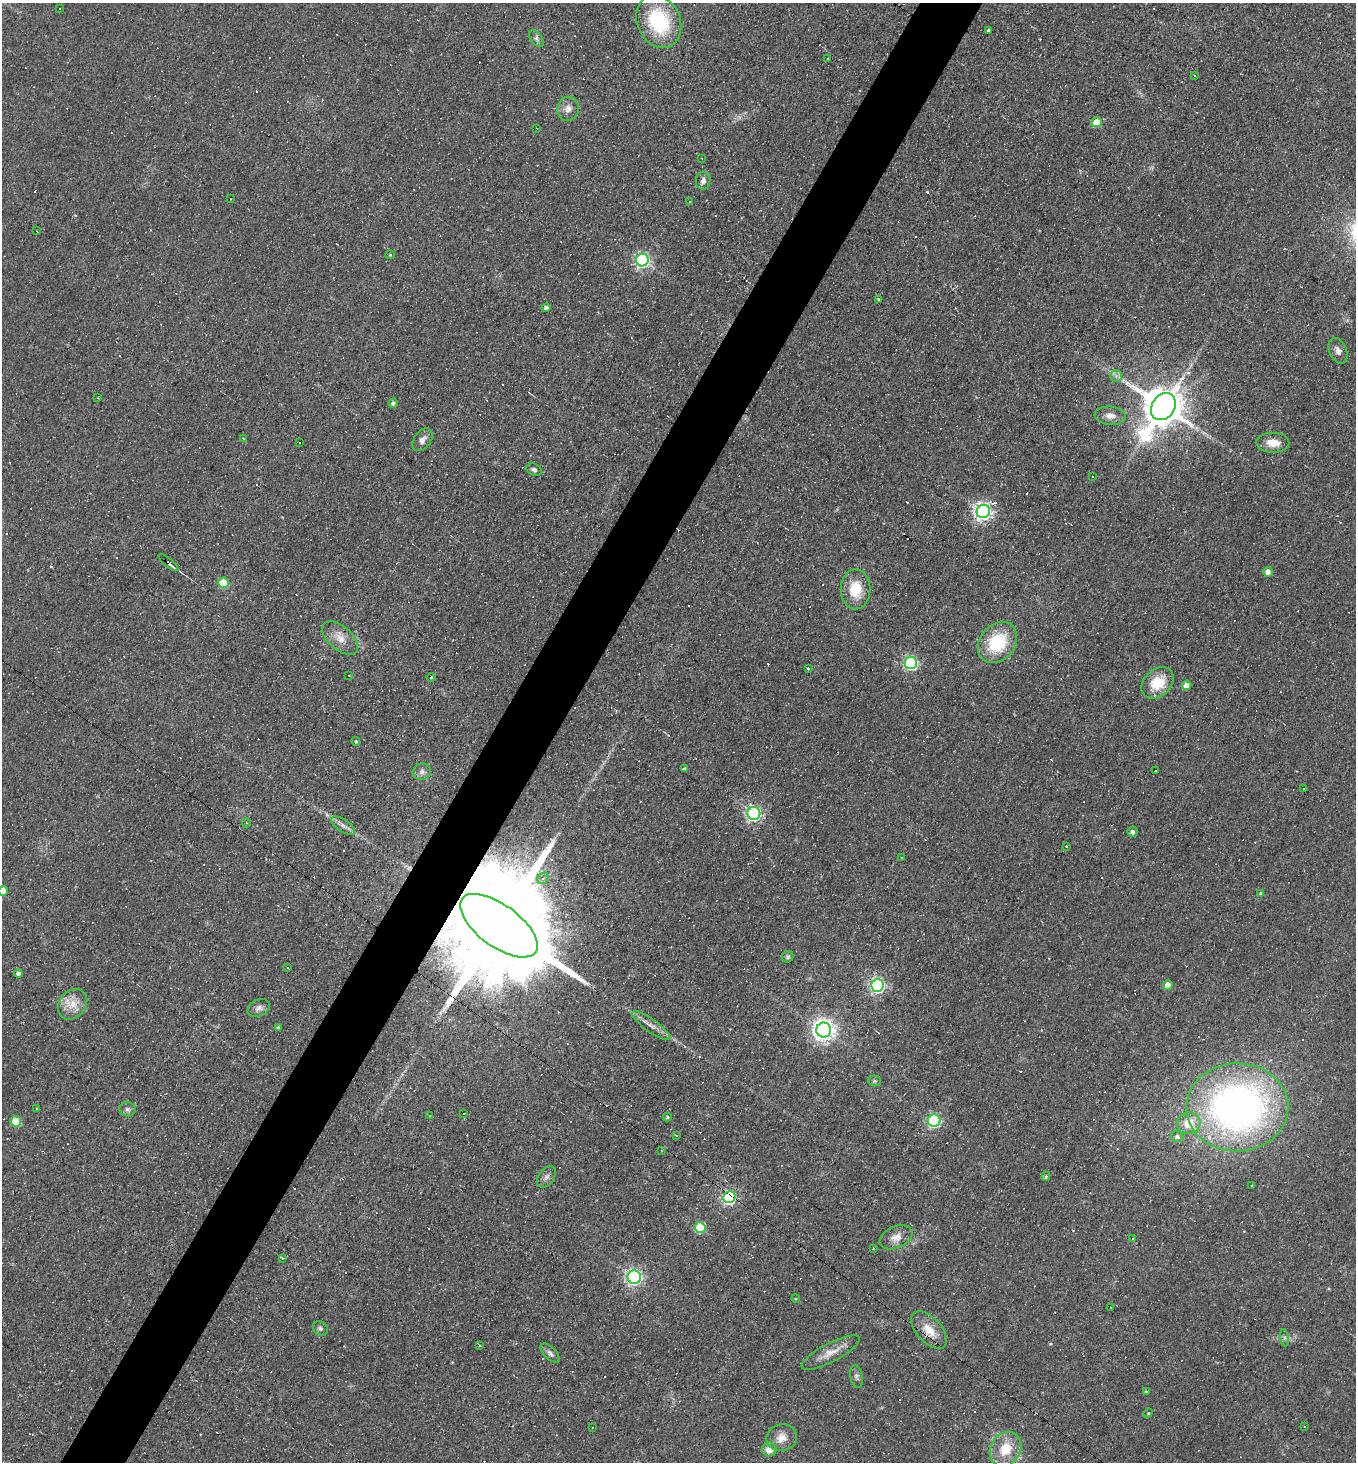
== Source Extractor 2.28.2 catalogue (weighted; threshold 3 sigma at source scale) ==
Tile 7 of 4 x 4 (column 3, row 2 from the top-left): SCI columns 2855-4208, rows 2919-4378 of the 5847 x 5837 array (HDU 1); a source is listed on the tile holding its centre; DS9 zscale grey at full resolution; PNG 1358 x 1464 px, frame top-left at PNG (2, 3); each listed source drawn as its Kron ellipse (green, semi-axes under 4 px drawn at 4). Shown black and unused: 5% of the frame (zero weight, under 2 of 3 exposures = <1% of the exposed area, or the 3 px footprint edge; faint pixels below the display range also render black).
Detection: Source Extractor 2.28.2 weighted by HDU 2 'WHT'; one run over the whole footprint, this tile lists its part. Background 0.0353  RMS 0.0078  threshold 0.0353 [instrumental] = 3 sigma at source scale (4.5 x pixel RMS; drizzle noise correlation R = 1.50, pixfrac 1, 0.05/0.05 arcsec/px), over >= 5 px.
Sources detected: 204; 95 cosmic-ray / hot-pixel residue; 1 long thin detection or spike segment (spike, bleed or trail) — neither listed nor drawn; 1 inside a brighter listed object's ellipse — not listed separately; the other 107 listed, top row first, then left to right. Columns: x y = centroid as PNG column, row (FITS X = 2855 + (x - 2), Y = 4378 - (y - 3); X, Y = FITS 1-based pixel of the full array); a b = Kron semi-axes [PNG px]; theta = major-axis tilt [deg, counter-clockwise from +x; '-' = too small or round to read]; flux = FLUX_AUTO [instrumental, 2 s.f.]
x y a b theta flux
59 9 3 3 - 1.6
659 21 27 21 -66 60
989 30 3 2 - 2.7
536 39 9 5 -53 2.5
828 59 3 2 - 0.96
1194 75 3 2 - 0.59
568 109 12 11 - 5.7
1097 122 5 5 - 21
537 128 3 2 - 0.52
701 158 2 2 - 0.61
703 181 9 7 85 3.1
231 199 3 2 - 0.43
690 202 3 2 - 0.86
37 231 2 2 - 0.59
390 255 5 4 - 0.91
642 260 6 6 - 180
879 300 3 3 - 10
546 308 4 4 - 3.3
1338 351 13 8 -66 4.7
1116 376 6 6 - 2.3
98 398 4 3 - 0.53
393 403 5 4 - 2.4
1163 407 14 11 55 2800
1110 416 15 9 -6 6.2
243 438 3 2 - 0.9
422 440 13 8 55 4.5
299 443 3 3 - 1.8
1273 443 16 10 -1 10
534 470 8 5 -27 2.2
1093 476 3 3 - 1.9
983 511 7 6 - 350
168 563 12 3 -40 13
1268 572 5 4 - 4.5
223 583 5 5 - 24
856 589 20 15 -90 21
340 638 21 11 -40 11
998 642 22 17 51 40
911 663 6 6 - 150
808 669 3 3 - 5.4
349 675 3 2 - 1.4
431 677 4 4 - 0.85
1157 683 18 13 43 21
1187 685 5 4 - 7.9
356 741 4 3 - 0.87
684 769 3 3 - 1.9
1155 771 3 3 - 2.6
422 772 9 8 - 3.3
1304 789 3 3 - 1.8
754 814 6 6 - 180
246 823 4 4 - 0.92
343 826 14 6 -34 3.8
1132 832 5 4 - 2.2
1066 846 3 3 - 1.8
901 857 2 2 - 0.64
543 878 6 5 - 3
3 891 5 5 - 8.1
1260 893 3 3 - 0.72
499 926 45 21 -36 46000
788 957 6 5 - 1.7
288 968 3 3 - 3.7
18 973 4 4 - 3.7
1168 985 5 4 - 12
877 986 6 6 - 190
73 1004 16 13 51 11
259 1008 12 8 24 3.8
651 1026 23 6 -36 6
278 1028 4 3 - 1.2
824 1030 7 7 - 570
874 1081 6 5 - 1.4
1237 1107 51 44 1 380
37 1108 3 2 - 0.97
128 1109 8 7 - 2.5
464 1113 3 2 - 0.82
429 1115 3 2 - 1.3
667 1117 4 4 - 1.1
16 1121 5 5 - 28
934 1121 6 6 - 130
1189 1123 12 10 20 14
677 1136 3 3 - 4.4
1177 1137 6 5 - 2.3
661 1150 3 3 - 0.87
546 1177 12 7 52 3.4
1046 1177 5 3 - 1.5
1251 1186 3 2 - 0.78
729 1197 6 5 - 170
700 1228 5 5 - 45
896 1237 17 10 23 7.6
1132 1238 3 3 - 3.9
873 1248 3 3 - 0.74
283 1258 3 3 - 10
634 1277 6 6 - 230
796 1299 4 3 - 0.69
1111 1307 3 3 - 1.8
320 1328 8 6 -45 1.9
929 1330 22 12 -48 13
1284 1338 8 4 -82 1.7
480 1345 3 2 - 0.8
550 1353 12 6 -45 2.7
831 1353 32 9 28 11
856 1377 12 6 -78 2.3
1146 1392 4 3 - 0.97
1148 1413 5 4 - 0.98
1305 1427 3 2 - 0.65
592 1428 3 2 - 0.8
782 1438 15 13 11 8.8
769 1449 7 7 - 6.8
1006 1449 18 15 58 20
Overlapping masked pixels (flux is a lower limit): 4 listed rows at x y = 168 563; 499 926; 729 1197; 929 1330
Isophote crosses this tile's border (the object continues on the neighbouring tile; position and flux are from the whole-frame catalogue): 1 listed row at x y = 3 891
Unlisted compact peaks at least as high as the median listed source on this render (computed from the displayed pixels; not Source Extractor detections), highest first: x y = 927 192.